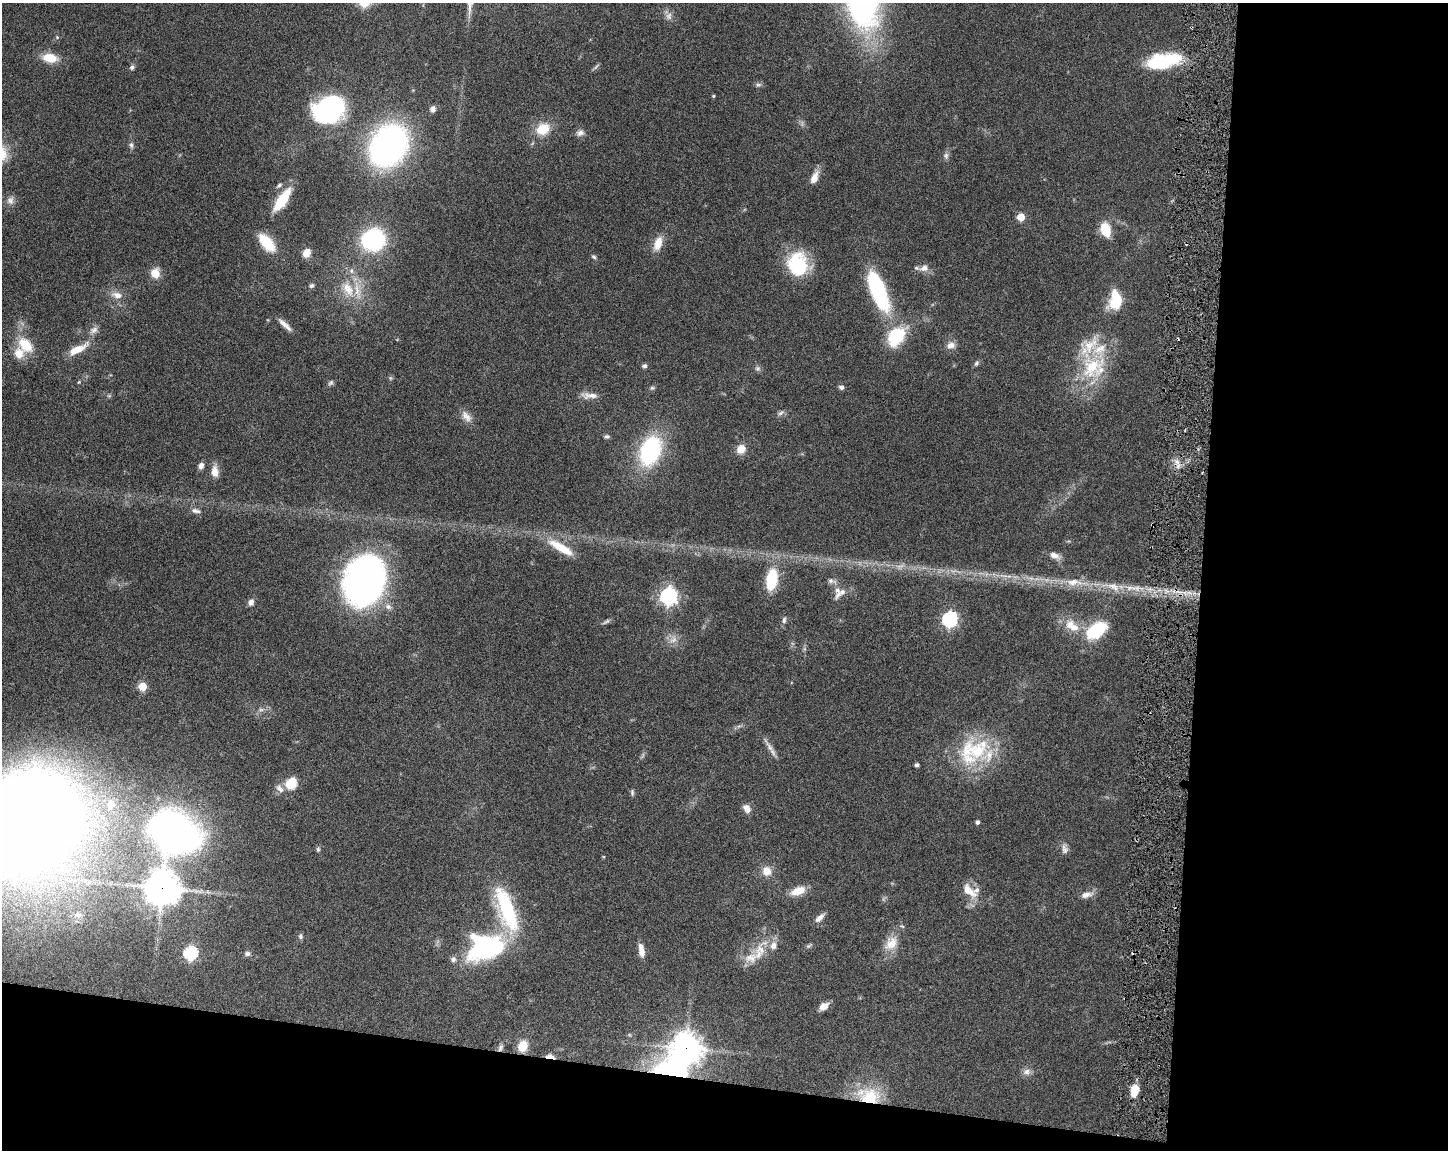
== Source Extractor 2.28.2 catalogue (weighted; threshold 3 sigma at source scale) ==
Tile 12 of 3 x 4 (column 3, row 4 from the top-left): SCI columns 3114-4559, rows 2-1149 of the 4668 x 4598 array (HDU 1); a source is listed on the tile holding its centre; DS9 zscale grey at full resolution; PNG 1450 x 1152 px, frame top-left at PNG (2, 3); no overlay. Shown black and unused: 23% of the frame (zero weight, under 3 of 6 exposures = <1% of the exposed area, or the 3 px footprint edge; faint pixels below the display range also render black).
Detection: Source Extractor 2.28.2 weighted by HDU 2 'WHT'; one run over the whole footprint, this tile lists its part. Background 0.105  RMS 0.0046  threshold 0.0189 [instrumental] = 3 sigma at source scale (4.09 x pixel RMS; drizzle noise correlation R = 1.36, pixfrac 0.8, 0.05/0.05 arcsec/px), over >= 5 px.
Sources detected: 141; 6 too faint to see at this stretch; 1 inside a brighter object's white glare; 3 cosmic-ray / hot-pixel residue — not listed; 15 inside a brighter listed object's ellipse — not listed separately; the other 116 listed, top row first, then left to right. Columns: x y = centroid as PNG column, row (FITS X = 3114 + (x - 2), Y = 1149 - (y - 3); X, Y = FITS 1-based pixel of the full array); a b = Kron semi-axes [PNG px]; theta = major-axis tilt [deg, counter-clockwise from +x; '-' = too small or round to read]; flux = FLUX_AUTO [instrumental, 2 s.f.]
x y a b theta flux
669 16 11 9 89 2.3
50 58 19 11 -7 7.9
1163 61 37 15 10 31
132 67 7 6 - 1.1
596 67 11 3 45 0.83
758 85 8 5 16 1
713 96 4 3 - 0.53
329 109 33 27 18 59
433 109 8 7 - 1.7
543 129 16 12 27 10
580 133 11 9 13 2.1
131 145 8 6 -88 1.2
388 145 27 21 57 220
946 156 9 7 -86 1.5
814 178 16 8 67 4.4
279 185 7 4 37 0.88
10 200 12 10 73 2.5
282 200 21 8 55 19
1021 217 5 5 - 11
1105 229 14 9 -76 11
373 240 28 26 13 37
267 243 17 8 -48 19
658 243 17 9 69 6
306 253 9 7 59 4.5
594 257 7 5 -32 0.84
798 264 25 22 -71 28
924 268 14 10 14 3.1
351 271 8 6 -89 1.6
155 273 12 11 - 5.4
311 285 7 6 - 1.1
348 289 25 14 -59 11
876 290 63 15 -63 38
117 295 16 9 -13 3.8
1116 300 21 13 86 15
285 325 21 6 -43 3.3
93 330 13 9 36 2.5
25 345 22 15 -45 12
951 345 11 9 24 2.9
78 349 24 8 28 8.4
976 363 8 6 72 0.98
644 366 5 5 - 1.2
1093 367 38 37 - 30
758 368 7 7 - 1.1
79 382 6 4 45 0.47
331 383 8 6 50 1.1
841 387 7 6 - 1.2
652 388 7 5 0 0.78
589 395 24 8 -3 3.7
781 413 11 5 29 1.3
466 416 18 10 -50 3.7
606 436 8 5 6 0.91
741 449 9 8 - 5.1
650 451 30 20 69 47
1177 462 7 7 - 2.3
201 466 7 6 - 2
215 471 14 8 -89 4.4
195 511 13 6 -10 1.8
1153 525 5 3 - 0.48
561 547 36 10 -30 12
1055 556 15 7 -23 2.9
1004 576 18 4 -7 2.9
772 579 23 11 80 19
365 581 42 33 74 180
831 581 13 6 -11 1.7
1075 582 39 10 -4 12
1136 588 27 8 -5 7.6
838 595 15 6 56 2.1
668 596 7 7 - 180
251 602 8 7 - 2
388 607 10 8 -18 2.2
950 619 7 6 - 100
784 620 11 6 78 1.3
606 622 11 5 28 1
1072 626 24 14 -37 8.7
1097 630 22 13 37 24
673 639 14 9 37 3.4
142 686 5 5 - 17
261 710 10 5 18 1.6
739 726 7 4 18 0.92
770 747 28 6 -58 3
977 751 40 27 44 30
917 765 4 3 - 1.3
291 783 14 12 52 8.8
632 792 9 5 -89 0.87
111 804 9 7 80 7.3
747 808 11 8 -53 3
26 822 64 52 37 1700
977 822 4 4 - 1.2
173 832 31 25 -31 290
318 849 7 5 82 0.84
1065 849 14 8 -86 2.1
767 871 12 11 - 4.9
162 888 12 12 - 750
798 891 17 9 20 6.9
968 891 24 11 -42 7.4
1086 895 17 8 15 3.2
506 910 58 19 -71 41
819 918 13 6 42 2.5
300 936 8 6 -81 1.1
891 943 23 15 48 7.7
773 945 12 9 74 3.7
808 946 9 5 42 0.84
485 947 41 28 16 65
641 951 16 6 -80 4
190 953 6 6 - 66
247 953 7 6 - 1.3
751 958 22 15 19 7.9
824 1006 11 7 36 3.4
523 1046 12 10 69 6.1
500 1048 10 5 70 1.4
686 1048 11 11 - 560
550 1056 11 5 -8 2.2
670 1071 44 27 0 55
1027 1072 11 9 -1 2.4
1134 1090 12 7 79 8.7
869 1096 30 20 -12 23
Overlapping masked pixels (flux is a lower limit): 7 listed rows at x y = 1153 525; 162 888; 500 1048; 686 1048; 550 1056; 670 1071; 869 1096
Isophote crosses this tile's border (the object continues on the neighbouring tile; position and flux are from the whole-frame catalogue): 1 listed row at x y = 26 822